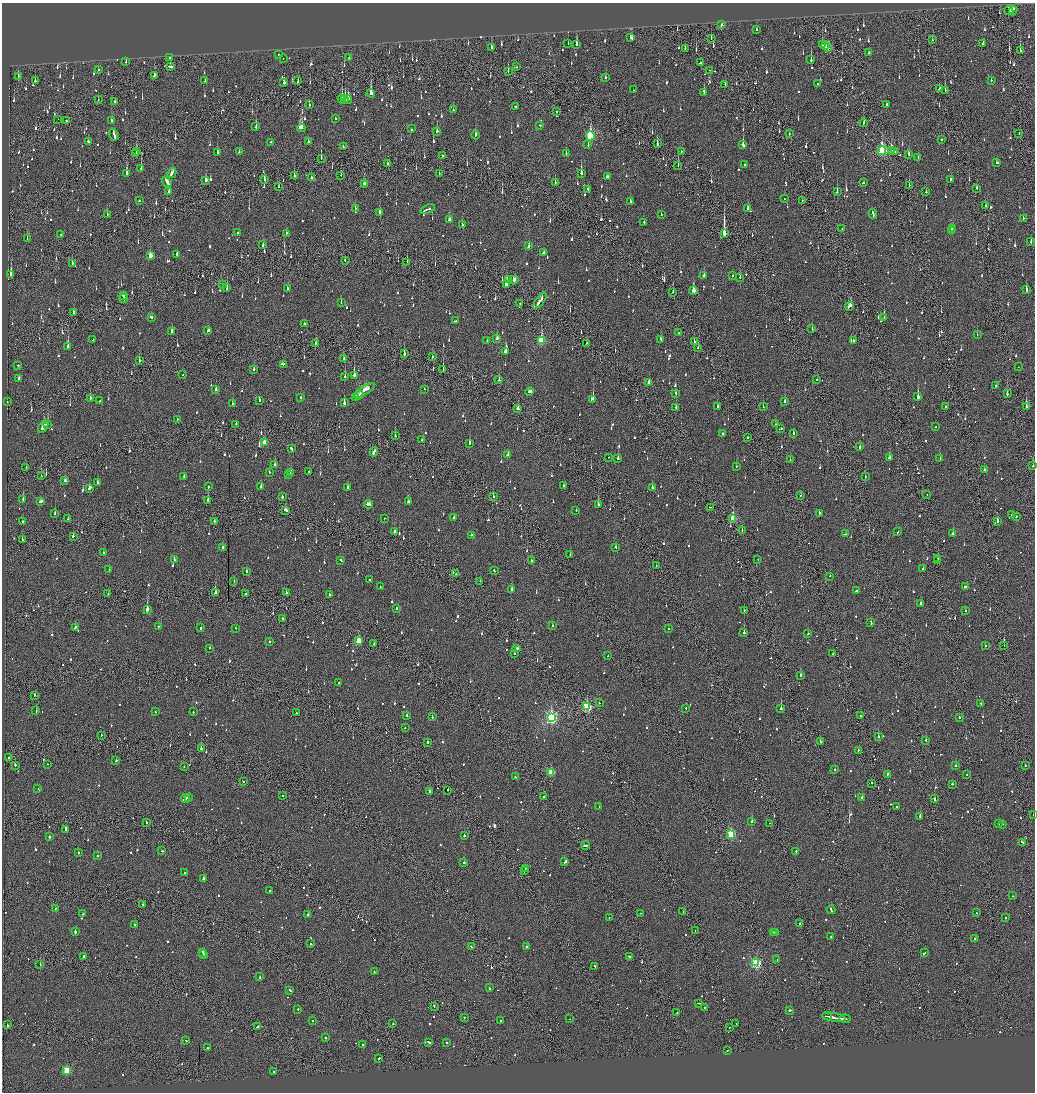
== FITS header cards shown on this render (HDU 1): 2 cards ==
NAXIS1  =                 2065
NAXIS2  =                 2180

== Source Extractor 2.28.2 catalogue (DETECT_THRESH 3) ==
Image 2065 x 2180 px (HDU 1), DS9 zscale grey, zoomed out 1/2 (1 PNG px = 2 x 2 image px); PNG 1037 x 1094 px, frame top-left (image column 1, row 2179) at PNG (2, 3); each listed source drawn as its Kron ellipse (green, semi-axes under 4 px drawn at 4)
Background -0.131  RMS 0.074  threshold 0.221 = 3 sigma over >= 5 px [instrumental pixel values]
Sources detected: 1555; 65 cannot appear on this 1/2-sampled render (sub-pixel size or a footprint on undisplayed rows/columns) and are neither listed nor drawn; of the other 1490, the 500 brightest by FLUX_AUTO listed and drawn (990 fainter detections omitted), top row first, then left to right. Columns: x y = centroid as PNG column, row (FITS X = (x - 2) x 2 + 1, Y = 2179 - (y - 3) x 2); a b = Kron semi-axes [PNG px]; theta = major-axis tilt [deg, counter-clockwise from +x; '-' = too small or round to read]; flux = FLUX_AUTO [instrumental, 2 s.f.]
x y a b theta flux
1009 11 5 3 - 250
1013 11 4 3 - 250
721 25 2 2 - 130
756 30 3 2 - 56
631 38 3 2 - 110
711 38 3 1 - 59
932 40 2 2 - 120
568 43 2 2 - 57
577 44 3 2 - 280
983 44 3 2 - 58
822 45 3 2 - 98
826 46 2 1 - 99
491 48 3 2 - 150
685 48 2 2 - 72
828 48 2 2 - 250
1020 51 4 1 - 100
868 53 3 2 - 59
279 55 2 2 - 56
170 58 4 2 - 130
283 58 2 2 - 67
349 58 2 1 - 100
811 60 3 2 - 210
126 62 2 2 - 60
700 63 3 2 - 94
170 66 4 2 - 190
517 67 2 1 - 57
98 70 2 2 - 58
710 70 2 1 - 65
508 71 3 1 - 97
154 75 3 2 - 83
18 76 3 2 - 77
605 78 2 2 - 390
991 80 2 2 - 72
35 81 2 2 - 62
205 81 3 2 - 88
298 81 2 2 - 160
284 83 2 2 - 230
725 84 2 1 - 61
817 84 2 2 - 73
939 89 3 2 - 110
633 90 2 1 - 58
945 91 3 1 - 130
704 92 4 2 - 130
371 93 4 2 - 350
342 99 4 2 - 290
348 99 4 2 - 310
98 100 2 1 - 61
345 100 3 2 - 170
115 101 2 2 - 120
309 105 3 2 - 81
886 105 3 2 - 100
516 107 2 2 - 140
453 110 2 2 - 85
557 111 2 2 - 75
58 119 2 1 - 100
335 119 2 2 - 67
66 120 2 1 - 83
111 120 3 2 - 66
864 123 4 2 - 140
540 125 2 2 - 95
256 127 2 2 - 82
301 128 4 4 - 440
411 129 2 2 - 61
437 131 3 2 - 110
1019 133 2 2 - 66
789 134 2 2 - 71
114 135 6 2 -69 310
475 135 4 2 - 140
590 136 4 3 - 1100
941 139 2 1 - 250
308 141 2 2 - 99
88 142 2 2 - 120
271 142 2 2 - 62
657 144 3 2 - 190
588 145 3 2 - 55
743 145 4 2 - 220
343 146 2 2 - 66
891 150 2 2 - 170
137 151 3 2 - 150
681 151 2 2 - 86
882 151 4 3 - 1600
239 152 2 2 - 64
895 152 2 1 - 64
217 153 3 2 - 100
566 153 2 2 - 73
136 154 3 1 - 200
909 154 3 2 - 69
443 156 2 1 - 82
321 158 4 1 - 90
918 158 3 2 - 82
388 163 2 1 - 190
997 163 3 2 - 73
745 164 2 2 - 110
678 165 2 1 - 150
141 169 3 2 - 190
127 173 2 2 - 470
172 173 5 2 - 170
581 173 3 2 - 630
439 174 2 2 - 62
341 175 2 2 - 80
294 176 3 1 - 86
607 176 2 2 - 97
311 177 3 2 - 170
950 179 2 2 - 230
264 180 4 2 - 100
206 181 3 2 - 140
167 182 6 2 -54 370
364 183 2 2 - 270
555 183 2 1 - 80
863 183 3 2 - 88
365 185 2 2 - 200
909 185 2 1 - 84
279 187 2 2 - 77
976 188 3 2 - 67
588 189 3 2 - 92
169 191 4 2 - 130
837 192 3 2 - 85
926 192 2 1 - 290
784 199 2 1 - 59
802 200 2 1 - 57
139 201 2 2 - 210
630 201 3 2 - 100
985 206 2 2 - 120
355 209 3 2 - 64
428 209 8 1 19 400
748 209 3 2 - 190
379 212 2 2 - 250
107 214 2 1 - 64
873 214 5 2 - 360
661 215 2 2 - 86
1023 218 2 2 - 71
449 220 3 2 - 70
644 222 2 1 - 270
462 225 2 2 - 74
842 229 2 2 - 100
953 229 2 2 - 63
951 231 4 2 - 93
237 232 2 2 - 64
286 233 3 2 - 140
724 233 4 2 - 6300
61 234 2 2 - 87
27 239 2 2 - 87
1031 241 3 2 - 140
263 244 3 2 - 220
529 246 4 2 - 110
543 253 3 2 - 100
177 254 3 2 - 65
150 256 3 2 - 170
345 260 3 2 - 58
407 262 2 1 - 87
72 263 3 2 - 60
11 274 3 2 - 470
704 275 3 2 - 99
732 276 2 2 - 69
740 277 3 1 - 65
509 279 2 2 - 58
514 280 4 2 - 120
222 285 2 2 - 87
506 285 3 2 - 550
227 288 2 2 - 240
287 288 2 2 - 67
1026 290 3 2 - 180
693 291 4 3 - 260
673 292 2 2 - 60
123 295 2 2 - 470
124 298 4 1 - 800
540 301 9 2 53 370
341 302 2 2 - 61
520 304 2 1 - 58
849 306 4 2 - 200
74 312 3 2 - 120
151 317 3 2 - 120
884 317 2 1 - 61
455 321 3 2 - 290
304 324 2 2 - 180
812 329 2 2 - 110
172 331 3 2 - 190
208 331 3 2 - 87
678 333 2 1 - 190
977 334 2 2 - 62
497 338 3 2 - 93
661 339 4 2 - 170
93 340 2 2 - 57
541 340 4 3 - 720
487 341 2 2 - 81
694 341 2 2 - 250
853 341 2 2 - 78
316 343 2 2 - 58
587 343 2 1 - 59
68 347 3 2 - 390
698 347 2 2 - 56
505 351 3 2 - 230
404 354 3 2 - 260
432 357 2 2 - 55
344 358 2 2 - 110
139 361 3 2 - 75
283 364 3 2 - 130
18 365 2 2 - 120
1018 367 2 1 - 92
254 369 2 2 - 190
443 370 2 1 - 250
183 375 2 1 - 60
354 375 3 2 - 1100
345 377 2 2 - 290
19 378 3 2 - 84
499 380 2 2 - 94
817 380 2 1 - 81
649 382 3 2 - 87
995 385 2 2 - 58
424 389 2 2 - 63
216 390 2 2 - 200
364 390 12 2 33 380
529 392 4 2 - 220
676 393 2 2 - 120
1007 394 3 2 - 320
359 395 5 1 - 190
301 397 2 2 - 72
918 397 3 2 - 1100
90 398 2 2 - 200
356 398 3 2 - 150
593 399 3 2 - 340
259 400 3 2 - 73
7 401 2 1 - 56
100 401 2 2 - 110
785 401 2 2 - 220
344 403 2 2 - 920
233 404 2 2 - 310
945 406 2 2 - 61
676 407 2 2 - 94
717 407 2 2 - 110
763 407 2 1 - 55
1026 407 3 2 - 410
518 408 3 2 - 140
177 419 2 2 - 82
47 424 2 2 - 210
236 424 2 1 - 81
776 424 2 1 - 65
43 427 7 2 57 320
935 427 2 2 - 83
781 428 3 2 - 74
723 433 2 2 - 59
793 433 2 2 - 81
395 436 2 2 - 93
748 437 2 2 - 56
422 440 2 2 - 74
264 443 3 2 - 180
469 443 3 2 - 230
860 447 2 2 - 130
291 448 2 2 - 240
374 452 4 2 - 240
508 455 3 2 - 72
608 457 2 1 - 70
618 458 2 2 - 200
889 458 3 2 - 110
940 459 2 1 - 230
790 460 2 2 - 56
275 465 3 2 - 93
736 466 2 2 - 56
1033 466 2 1 - 85
26 468 2 1 - 58
984 470 2 2 - 75
309 471 2 2 - 56
269 472 2 2 - 62
291 472 2 2 - 450
288 475 2 2 - 75
41 476 2 1 - 93
184 476 2 2 - 63
865 477 2 2 - 60
65 481 3 2 - 85
97 482 2 2 - 97
563 486 2 2 - 79
208 487 2 2 - 190
261 487 2 2 - 120
652 487 2 2 - 100
90 488 4 2 - 250
348 488 2 2 - 170
801 495 2 1 - 260
927 495 2 2 - 80
493 496 2 2 - 88
282 497 3 2 - 140
23 499 3 2 - 140
208 500 3 2 - 150
40 501 4 2 - 110
409 502 3 2 - 100
369 504 4 2 - 150
598 505 3 2 - 580
710 507 2 2 - 69
286 510 3 2 - 140
576 510 2 2 - 65
55 513 2 2 - 110
819 514 4 2 - 93
1011 515 2 2 - 62
454 517 2 2 - 230
1016 517 2 2 - 74
68 518 2 2 - 93
384 518 2 2 - 91
733 519 3 3 - 540
215 521 2 2 - 89
997 521 2 2 - 390
23 522 3 2 - 160
742 530 2 1 - 97
395 531 3 2 - 140
897 532 2 2 - 78
845 534 4 2 - 130
953 534 3 2 - 120
472 535 2 2 - 320
73 536 2 2 - 72
22 539 3 1 - 110
223 547 2 2 - 150
615 547 2 2 - 61
103 553 2 2 - 87
570 554 2 2 - 55
938 558 2 2 - 56
758 559 2 1 - 61
174 560 3 2 - 100
341 560 3 2 - 81
531 561 2 2 - 96
938 561 2 2 - 60
656 566 2 2 - 57
923 569 2 2 - 65
109 570 2 2 - 88
247 571 2 2 - 150
494 571 3 2 - 78
456 574 2 2 - 92
830 576 2 2 - 77
370 580 2 2 - 120
234 581 2 2 - 58
480 581 2 1 - 130
380 587 2 2 - 93
966 587 4 2 - 130
511 590 2 2 - 320
857 590 3 2 - 76
215 593 2 2 - 930
286 593 2 2 - 320
108 594 2 1 - 92
245 594 2 2 - 91
329 595 2 2 - 130
920 603 2 2 - 150
396 608 2 2 - 57
147 610 3 2 - 380
744 610 2 1 - 140
965 610 2 2 - 100
282 619 2 2 - 55
871 622 3 2 - 87
552 625 2 2 - 62
159 626 3 1 - 85
75 627 3 2 - 89
201 628 2 2 - 330
235 628 2 2 - 71
668 629 2 1 - 61
744 633 2 2 - 230
808 633 2 2 - 110
358 640 3 3 - 450
270 642 2 2 - 68
374 644 2 2 - 81
1004 645 2 2 - 84
985 646 2 2 - 99
210 648 2 2 - 100
516 649 4 2 - 130
514 653 2 2 - 56
833 654 2 2 - 71
608 656 2 1 - 68
800 675 2 2 - 180
339 683 2 2 - 91
34 695 3 2 - 70
599 703 2 2 - 61
981 704 2 2 - 70
587 707 3 3 - 1200
686 708 2 2 - 61
781 708 2 2 - 650
36 710 3 2 - 65
155 712 2 2 - 81
193 712 2 2 - 69
297 713 2 2 - 68
407 716 2 2 - 71
861 716 2 2 - 77
432 717 2 2 - 230
551 718 4 3 - 2800
959 718 2 2 - 150
405 728 2 2 - 130
101 735 2 2 - 61
878 737 2 2 - 320
926 740 2 2 - 82
427 742 2 2 - 100
820 742 2 2 - 110
201 748 2 2 - 65
858 750 2 1 - 110
9 758 2 2 - 170
116 761 2 2 - 83
47 764 2 2 - 130
15 765 2 2 - 260
956 766 3 2 - 77
1025 766 2 1 - 160
184 767 2 2 - 62
835 770 2 2 - 60
551 773 3 3 - 570
887 774 2 2 - 300
967 774 2 1 - 69
515 777 2 2 - 68
244 782 2 2 - 66
871 783 2 2 - 64
952 784 2 2 - 110
38 789 2 1 - 120
448 790 2 1 - 290
429 791 2 2 - 270
282 796 2 2 - 57
188 797 2 2 - 110
544 797 2 2 - 73
862 797 2 2 - 360
185 799 4 2 - 240
934 799 3 2 - 230
599 807 2 2 - 110
896 807 2 2 - 73
1033 815 2 1 - 140
920 816 2 2 - 450
752 821 3 2 - 450
146 822 2 1 - 82
769 823 2 1 - 190
998 823 2 2 - 110
1003 824 2 2 - 64
65 829 3 1 - 470
731 834 3 3 - 1100
464 836 2 2 - 180
49 837 2 2 - 270
1023 843 4 2 - 160
585 845 4 2 - 170
162 851 2 2 - 250
796 851 2 2 - 270
78 852 2 2 - 63
98 856 2 2 - 81
565 862 3 2 - 120
464 863 2 2 - 110
525 868 2 1 - 65
524 870 2 2 - 88
184 873 2 1 - 74
203 879 2 2 - 530
269 891 2 2 - 82
1012 896 2 2 - 84
143 905 2 2 - 94
55 908 2 2 - 55
831 910 4 2 - 110
683 912 2 1 - 58
640 913 2 2 - 60
976 913 2 2 - 130
83 914 2 2 - 160
308 915 2 2 - 300
609 917 2 1 - 57
1006 917 2 2 - 55
800 923 3 2 - 160
134 925 2 2 - 97
75 931 2 2 - 350
695 931 2 1 - 62
773 932 3 1 - 100
776 933 2 2 - 70
831 937 2 2 - 100
975 938 2 2 - 410
311 944 2 2 - 230
526 946 2 2 - 240
472 947 4 1 - 110
203 952 3 2 - 220
924 953 3 2 - 83
203 954 4 2 - 210
629 956 3 2 - 130
84 957 2 1 - 420
777 960 2 1 - 160
756 963 3 3 - 1700
40 965 2 1 - 170
594 966 2 2 - 66
374 972 2 2 - 65
260 977 2 2 - 96
489 988 2 2 - 71
290 990 3 2 - 71
698 1003 3 1 - 120
434 1006 3 2 - 110
704 1008 2 1 - 100
298 1009 2 2 - 82
790 1010 3 2 - 240
677 1012 2 2 - 96
827 1016 5 1 - 310
464 1017 2 2 - 61
834 1017 12 2 -10 710
570 1019 2 2 - 55
845 1019 5 2 - 240
500 1020 2 2 - 100
313 1021 2 2 - 61
393 1023 2 2 - 70
736 1023 2 1 - 90
7 1025 3 1 - 130
257 1026 4 2 - 150
729 1027 2 1 - 69
325 1037 2 2 - 110
186 1040 2 2 - 63
429 1042 4 2 - 170
447 1043 2 2 - 67
363 1044 2 2 - 360
208 1048 2 2 - 84
727 1050 2 1 - 74
379 1059 2 2 - 120
67 1070 3 3 - 800
273 1072 3 2 - 100
At the frame edge (FLAGS 8, measured only in part): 1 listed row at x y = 1033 815
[990 fainter detections neither listed nor drawn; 65 sub-pixel or undisplayed-footprint detections neither listed nor drawn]